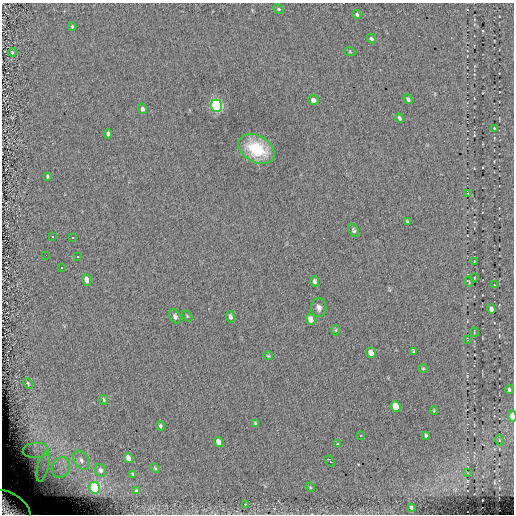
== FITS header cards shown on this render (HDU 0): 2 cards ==
NAXIS1  =                  512
NAXIS2  =                  512

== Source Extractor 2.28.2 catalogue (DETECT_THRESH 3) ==
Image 512 x 512 px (HDU 0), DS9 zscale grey, 1 PNG px = 1 image px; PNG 516 x 516 px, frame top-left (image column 1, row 512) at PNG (2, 3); each listed source drawn as its Kron ellipse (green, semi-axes under 4 px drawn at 4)
Background -0.0251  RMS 4.7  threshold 14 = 3 sigma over >= 5 px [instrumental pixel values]
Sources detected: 71; all 71 listed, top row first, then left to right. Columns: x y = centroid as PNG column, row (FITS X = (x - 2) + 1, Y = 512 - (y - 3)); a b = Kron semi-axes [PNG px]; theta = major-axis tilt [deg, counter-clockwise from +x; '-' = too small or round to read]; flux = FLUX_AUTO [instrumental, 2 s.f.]
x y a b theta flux
278 9 5 4 - 420
357 14 4 4 - 630
72 26 4 3 - 450
371 39 5 4 - 590
12 52 4 4 - 610
350 52 5 3 - 300
408 99 5 3 - 800
313 100 5 5 - 1200
216 106 6 5 - 59000
142 109 5 4 - 900
399 118 4 3 - 580
494 128 2 2 - 200
108 134 4 3 - 770
256 149 19 13 -30 15000
47 176 4 2 - 450
467 193 4 2 - 200
407 221 4 3 - 390
353 230 7 4 -58 580
53 236 3 3 - 13000
73 237 3 3 - 13000
46 255 2 2 - 13000
78 256 3 3 - 13000
474 261 2 2 - 180
61 267 3 3 - 13000
474 278 3 2 - 260
86 280 6 4 -70 2800
315 281 5 4 - 640
469 282 5 2 - 260
494 285 2 2 - 170
319 308 9 7 -85 1300
491 309 4 3 - 810
187 316 6 4 -46 380
175 317 7 5 -58 920
230 317 6 4 -80 720
311 319 6 4 -66 2100
336 330 5 3 - 290
474 332 4 3 - 240
467 340 4 2 - 260
413 351 4 3 - 410
371 353 5 4 - 2000
268 356 5 4 - 310
423 368 4 4 - 340
28 383 5 3 - 360
509 390 4 4 - 560
104 400 5 3 - 470
396 407 6 5 - 6000
434 411 4 3 - 290
512 416 6 3 -86 3700
256 424 4 3 - 470
160 426 5 4 - 560
360 435 2 2 - 230
426 435 4 3 - 450
499 440 5 3 - 250
219 442 5 4 - 2600
337 443 3 2 - 370
36 450 13 7 4 2400
128 458 5 4 - 2400
81 460 10 7 -54 1800
330 461 6 3 -54 1200
43 466 16 5 76 2700
61 467 10 8 62 3100
155 468 5 4 - 360
100 470 6 5 - 1100
467 473 2 2 - 180
133 474 3 3 - 460
310 487 5 4 - 310
95 488 6 5 - 16000
137 491 4 3 - 540
245 504 3 2 - 510
9 508 24 14 -34 13000
411 508 4 3 - 660
At the frame edge (FLAGS 8, measured only in part): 2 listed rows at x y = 512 416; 9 508